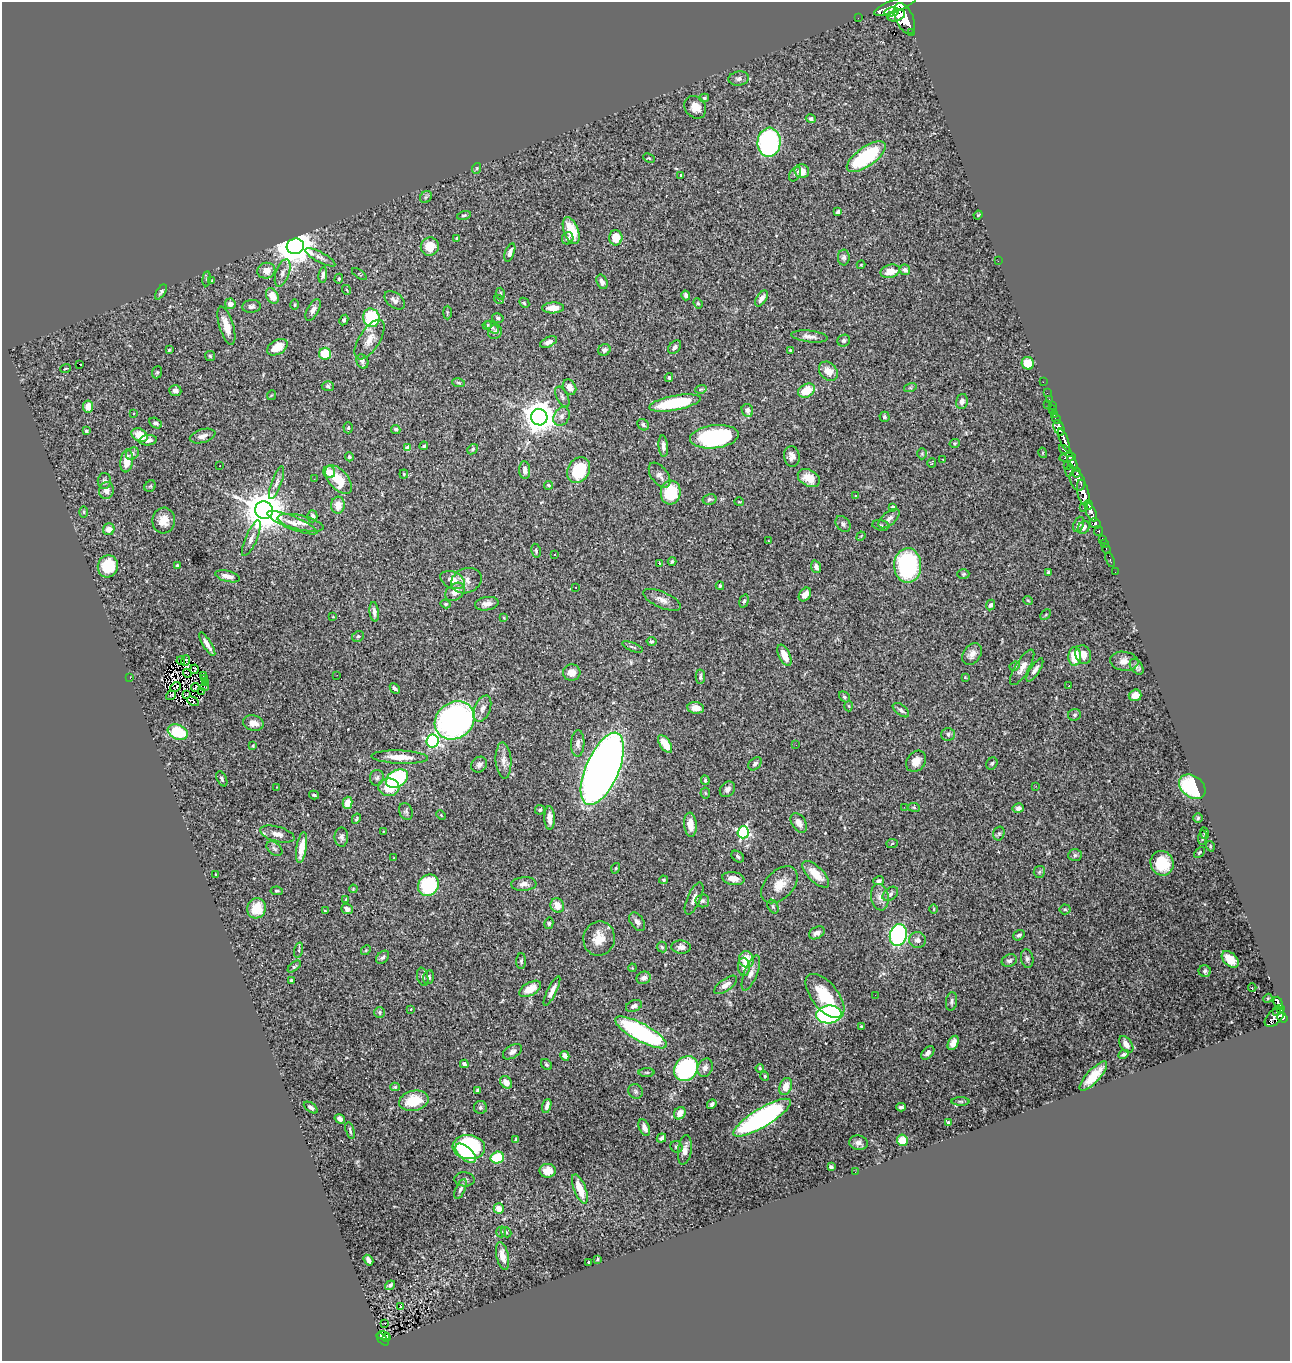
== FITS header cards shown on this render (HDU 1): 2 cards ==
NAXIS1  =                 1288
NAXIS2  =                 1359

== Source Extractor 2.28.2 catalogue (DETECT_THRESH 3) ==
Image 1288 x 1359 px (HDU 1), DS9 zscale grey, 1 PNG px = 1 image px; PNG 1292 x 1363 px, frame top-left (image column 1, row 1359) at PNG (2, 2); each listed source drawn as its Kron ellipse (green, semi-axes under 4 px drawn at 4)
Background 1.01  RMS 0.029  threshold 0.0884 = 3 sigma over >= 5 px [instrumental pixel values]
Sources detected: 439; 2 with non-positive FLUX_AUTO (blend fragments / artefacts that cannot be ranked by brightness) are neither listed nor drawn; the other 437 listed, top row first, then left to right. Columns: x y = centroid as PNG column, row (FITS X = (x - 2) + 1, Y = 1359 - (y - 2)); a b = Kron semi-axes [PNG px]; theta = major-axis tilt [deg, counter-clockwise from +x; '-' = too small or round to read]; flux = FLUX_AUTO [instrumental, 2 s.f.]
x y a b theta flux
895 6 22 6 21 7300
891 12 7 4 11 1600
896 15 9 5 18 2700
858 18 2 2 - 14
904 18 16 8 -66 7400
912 32 3 3 - 130
739 79 10 7 8 7.6
704 98 5 4 - 2.9
695 107 12 10 -49 21
811 119 5 4 - 4.9
769 142 14 11 84 330
866 157 23 9 36 160
649 158 6 4 -24 2.1
477 168 5 3 - 2
802 171 7 7 - 24
795 174 8 5 58 5.1
681 175 3 3 - 2
426 197 6 5 - 3.6
838 212 4 4 - 5.9
464 215 7 4 13 3.1
978 215 4 3 - 1.6
571 231 14 7 -68 51
457 238 3 3 - 2.8
568 238 6 5 - 4.9
616 238 7 6 - 37
295 246 9 7 15 5000
430 246 9 9 - 41
510 252 9 4 70 9.5
320 257 17 5 -28 9.1
844 257 8 6 87 4.9
998 261 2 2 - 6.9
861 265 4 4 - 1.7
905 270 5 5 - 7.3
266 271 9 8 - 17
890 271 10 6 16 26
283 273 14 6 71 10
359 274 8 3 -35 2.2
323 275 8 4 82 6.1
207 279 7 4 83 3.2
339 279 5 4 - 2.3
212 281 4 4 - 2.5
602 282 7 5 -66 6.9
347 290 5 3 - 1.6
161 292 8 4 56 4.4
500 294 6 4 87 2.7
686 295 5 4 - 7.3
272 296 8 5 -64 31
761 298 9 5 58 11
395 300 11 7 -39 9.5
499 300 5 3 - 1.9
524 303 6 4 -46 2.5
698 303 5 4 - 2.8
230 304 5 5 - 10
294 305 5 4 - 2.2
252 306 9 6 6 7.5
553 308 11 5 2 21
313 310 12 6 61 9.9
447 312 7 3 90 2.3
371 318 9 8 - 120
498 318 6 4 -16 3.5
344 320 5 4 - 4
487 325 5 4 - 2.5
226 326 20 7 -73 28
492 327 8 5 -42 4
495 332 7 6 - 7.3
809 336 18 6 -6 13
370 340 22 10 57 23
844 341 6 5 - 5
548 342 9 5 25 8.7
277 347 11 7 30 34
675 347 8 5 50 6.4
169 350 3 3 - 2.2
604 350 6 5 - 6.4
790 350 3 3 - 2.3
325 354 6 6 - 56
210 356 5 5 - 2.9
362 361 7 5 -61 5.5
1028 363 6 6 - 39
79 364 4 3 - 23
65 369 5 2 - 1.6
828 371 10 8 -46 23
157 372 6 5 - 3
669 378 4 3 - 3
1043 382 2 2 - 18
459 383 6 4 -8 3
328 386 6 5 - 3.5
570 387 8 6 -60 15
910 388 6 4 17 3.1
701 389 6 3 18 2.4
175 391 6 5 - 9.3
806 391 9 6 30 42
1047 393 2 2 - 18
272 395 5 3 - 1.8
562 397 11 6 -63 6
1049 399 2 2 - 22
962 401 8 6 76 9.7
675 403 26 7 11 120
1047 405 3 2 - 120
1052 405 2 2 - 29
88 407 6 5 - 23
747 410 6 5 - 7.3
1053 410 4 2 - 45
133 414 3 2 - 1.7
1055 415 4 3 - 36
562 416 10 7 61 9.7
539 417 8 8 - 3600
884 417 5 5 - 3.7
1056 419 5 3 - 57
156 423 7 5 -30 5.4
643 425 6 5 - 4.2
348 428 5 4 - 3.1
1059 428 8 5 -66 2700
396 429 5 4 - 4.8
86 431 4 3 - 2.4
140 435 8 6 -31 33
203 436 13 6 16 12
714 437 24 11 7 240
148 440 9 5 5 7
1064 440 12 4 -69 2400
955 443 5 4 - 2.5
424 446 4 3 - 3.2
663 446 10 5 -86 8.3
408 448 4 4 - 23
473 449 6 4 41 3.3
1066 451 8 4 -41 840
1043 453 5 3 - 1.9
132 454 7 5 37 4.7
922 454 5 5 - 2.8
792 456 10 8 -82 12
349 457 4 4 - 2.8
1067 457 8 4 9 870
943 459 3 2 - 2.9
127 461 11 6 82 29
932 463 5 2 - 1.4
1072 463 7 4 -64 1100
220 466 2 2 - 1.1
1067 466 2 2 - 26
525 470 9 5 -87 11
578 470 14 10 61 95
1070 471 6 4 72 390
329 472 6 6 - 23
1076 472 5 3 - 630
404 474 4 4 - 1.9
659 475 14 8 -53 12
809 478 11 8 -28 29
314 479 2 2 - 1.1
338 480 17 9 -49 57
1077 480 10 7 -66 1800
104 481 8 6 88 6.1
277 483 17 5 70 9.2
548 485 4 4 - 3.8
150 486 6 5 - 3
106 490 8 7 - 13
1083 492 13 5 -78 4700
671 493 12 10 84 88
855 496 3 3 - 2.9
709 499 7 5 13 4.8
739 502 4 4 - 1.8
338 505 8 6 87 22
1089 505 5 3 - 480
893 507 4 3 - 8.1
1083 508 2 2 - 27
264 510 9 8 - 6700
84 512 5 3 - 2
1091 512 10 5 -66 2300
312 516 6 5 - 8.9
889 518 13 6 41 12
164 521 13 11 82 24
292 523 27 6 -22 19
301 523 23 7 -13 18
1095 523 6 5 - 690
843 524 9 6 -48 6
1078 524 8 5 68 5.7
881 525 8 5 -10 4.4
1084 527 7 5 59 8.3
109 529 6 5 - 18
1098 531 5 3 - 270
861 536 5 4 - 1.8
251 538 19 6 67 11
1102 539 4 2 - 59
768 541 2 2 - 1.6
1104 543 3 2 - 24
1106 549 5 3 - 37
536 551 7 4 -80 3.5
554 555 3 3 - 3.3
1110 560 8 3 -72 39
672 561 4 3 - 2.9
660 563 4 2 - 1.5
908 565 17 13 -89 230
108 566 11 10 - 73
177 566 4 3 - 2.8
816 567 6 5 - 7.9
1048 572 3 3 - 2.5
1115 572 2 2 - 6.7
963 574 6 5 - 2.9
227 576 12 5 -14 18
453 580 13 8 -23 22
466 581 16 12 22 17
720 586 4 3 - 2.8
576 587 2 2 - 1.2
455 592 11 7 40 16
805 595 7 5 54 13
662 600 20 8 -24 15
1028 600 5 3 - 1.6
744 601 7 4 74 3.7
446 604 5 4 - 2.4
487 604 12 6 9 13
990 605 5 4 - 4.8
374 612 10 4 -83 8.1
1046 615 6 4 45 2.4
333 617 3 2 - 1.1
504 618 4 3 - 1.6
358 636 6 5 - 4.1
651 641 5 4 - 3.2
207 644 14 4 -58 12
632 647 11 3 -22 3.3
972 654 12 8 55 14
1083 654 9 8 - 14
784 655 11 5 -64 29
1075 656 9 6 87 57
186 660 5 3 - 1.9
181 661 4 2 - 2.2
1124 661 14 9 -7 17
1015 666 5 4 - 3
1022 667 20 7 59 15
1137 667 9 6 -54 6.2
194 669 4 2 - 3.2
1035 670 13 5 57 9.1
572 672 9 8 - 18
187 673 4 2 - 1.8
203 675 3 2 - 2.1
337 675 2 2 - 5.3
130 677 3 2 - 67
700 677 7 5 88 4.5
965 677 3 3 - 1.6
204 679 2 2 - 1.2
205 683 2 2 - 1.1
1069 686 3 2 - 4.4
176 687 6 2 43 0.29
195 687 4 2 - 1.9
204 687 4 3 - 4.8
395 688 6 3 -45 5.5
202 691 3 2 - 1.5
187 694 3 2 - 1.5
171 695 5 2 - 0.31
1135 695 6 5 - 19
844 697 6 4 -41 3.5
193 701 6 3 -29 3
849 706 5 3 - 2
696 708 8 6 -8 17
482 709 14 7 67 12
901 710 9 5 -38 5.9
1075 715 6 6 - 4
455 720 21 18 39 750
253 723 10 7 -12 16
178 732 10 7 -21 86
948 734 7 6 - 5.8
432 741 6 6 - 320
578 743 13 6 88 10
665 744 10 5 -56 37
796 745 2 2 - 5.4
253 746 3 2 - 1.7
400 757 28 6 -2 34
503 761 18 8 -86 16
916 761 11 9 51 17
992 763 6 5 - 3.6
755 764 7 5 45 5.5
479 765 8 7 - 9.1
602 769 39 16 67 2600
377 778 8 7 - 6.1
397 778 12 8 30 200
222 779 8 4 -63 3.9
705 780 5 3 - 3.1
1036 786 3 2 - 5.1
277 787 2 2 - 1.2
389 787 10 9 - 50
1192 787 15 10 -37 160
727 789 8 6 50 9.4
705 793 5 5 - 2.5
314 795 5 3 - 2.8
348 803 6 5 - 23
904 807 2 2 - 4.2
914 807 6 4 -9 2.7
1018 808 5 4 - 6.9
540 810 5 4 - 3.3
406 812 9 6 -67 4.9
441 815 5 3 - 1.8
550 818 12 5 -89 16
1198 818 5 4 - 2.7
356 819 5 3 - 2.6
799 823 11 7 -57 14
690 825 12 6 -85 22
383 832 3 2 - 1.6
743 832 6 5 - 290
999 833 7 5 74 4.4
1205 833 6 4 -81 2.5
277 834 18 7 -15 15
341 837 9 7 89 6.9
1202 838 7 3 84 2.9
892 843 5 3 - 2.3
1210 846 5 3 - 1.9
302 847 16 5 80 29
274 849 9 6 -40 5.5
1199 852 6 3 45 2.5
1075 855 7 5 3 4
738 857 7 5 -37 4.2
394 858 3 2 - 1.9
1162 863 12 11 - 59
616 868 5 3 - 1.9
1039 872 6 5 - 3.1
816 874 17 7 -44 36
215 875 3 2 - 1.7
733 879 11 6 -8 18
664 880 4 3 - 2.7
879 881 5 4 - 4.2
524 884 12 7 4 10
428 885 11 10 - 140
779 885 22 14 46 34
353 889 4 3 - 1.5
277 891 6 4 -8 3.1
890 894 8 6 37 6
880 897 13 8 -79 14
694 898 17 6 66 12
346 899 4 4 - 2.2
702 901 7 6 - 4.7
557 905 7 6 - 22
773 906 7 5 -63 4
256 908 10 9 - 41
347 909 6 5 - 9.7
934 909 5 3 - 1.7
1065 909 5 5 - 3.1
325 911 3 2 - 1.8
637 922 10 6 -54 8.5
549 923 6 4 76 2.9
817 933 8 5 30 11
898 935 11 8 77 370
1019 935 6 5 - 4.4
599 938 17 15 78 36
917 940 8 8 - 8.8
662 947 5 5 - 3.3
681 947 9 6 -3 10
299 950 8 3 77 2.7
366 950 5 4 - 2.4
383 957 7 5 48 5.5
746 959 8 7 - 33
1027 959 9 6 -79 5.8
1230 959 10 6 -45 23
521 961 8 5 88 4
1009 961 8 6 20 5.7
294 967 8 4 40 3.4
744 967 9 6 -85 13
632 968 4 3 - 1.8
1205 971 6 6 - 4.4
751 973 18 6 68 13
423 977 9 5 -77 6.3
429 977 7 5 76 4.9
644 978 7 6 - 8.9
291 981 4 3 - 2.5
726 985 13 6 35 11
1252 988 4 2 - 180
530 989 12 6 30 34
552 991 16 4 63 12
875 995 2 2 - 4
825 996 26 13 -51 78
1268 998 5 4 - 2.3
951 1001 9 5 81 5.2
1278 1003 6 3 -69 320
634 1006 8 5 24 8.3
411 1009 3 3 - 8.2
1280 1009 4 3 - 260
1277 1011 4 2 - 84
379 1012 5 5 - 3.6
829 1014 12 9 6 390
1274 1017 12 7 48 1200
1282 1017 5 4 - 740
861 1026 4 3 - 1.7
641 1032 29 8 -28 310
953 1043 7 5 62 14
1126 1044 9 5 -54 13
512 1052 10 6 32 8.1
928 1053 8 5 46 8
1124 1054 5 3 - 4.5
565 1056 5 4 - 9.8
464 1064 4 3 - 4.8
546 1065 6 5 - 3.5
705 1068 9 7 67 10
760 1068 4 3 - 2
686 1069 13 11 51 360
647 1072 8 4 0 2.8
765 1076 4 4 - 2.4
1093 1076 19 6 47 38
506 1082 7 5 -47 15
395 1087 4 4 - 2.5
786 1087 9 6 71 18
478 1090 4 4 - 5.3
635 1091 8 7 - 5
414 1101 15 10 12 60
961 1101 9 4 -1 3.1
712 1104 5 4 - 5.6
547 1106 7 3 74 7
311 1107 8 4 -36 7.7
480 1107 6 6 - 4.1
901 1107 5 3 - 3.8
680 1113 6 5 - 14
762 1118 33 9 31 530
340 1119 5 4 - 8.6
948 1123 4 3 - 3.2
644 1128 8 5 -67 8.7
350 1131 8 3 -75 3.5
661 1138 5 3 - 5.6
516 1140 3 3 - 3.7
902 1140 6 5 - 33
858 1143 9 7 -9 9
469 1147 16 12 -5 220
676 1147 6 5 - 4
685 1150 15 6 81 14
466 1153 12 6 -43 63
497 1158 6 6 - 64
831 1167 4 3 - 4.3
548 1171 8 7 - 20
855 1172 3 2 - 1.3
465 1179 10 7 -7 6.3
460 1189 11 4 66 6.3
580 1189 15 6 -68 37
499 1208 5 5 - 20
501 1232 5 5 - 3.2
506 1232 6 4 -44 2.7
502 1256 14 6 -77 18
597 1259 4 3 - 2.5
368 1260 6 3 -56 8.8
589 1263 3 2 - 2.3
390 1285 5 4 - 4
400 1307 3 3 - 8.4
385 1323 3 2 - 2.3
383 1336 6 3 -17 120
387 1337 3 3 - 38
383 1339 7 3 -48 150
At the frame edge (FLAGS 8, measured only in part): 1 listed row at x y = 895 6
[2 non-positive-flux detections neither listed nor drawn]